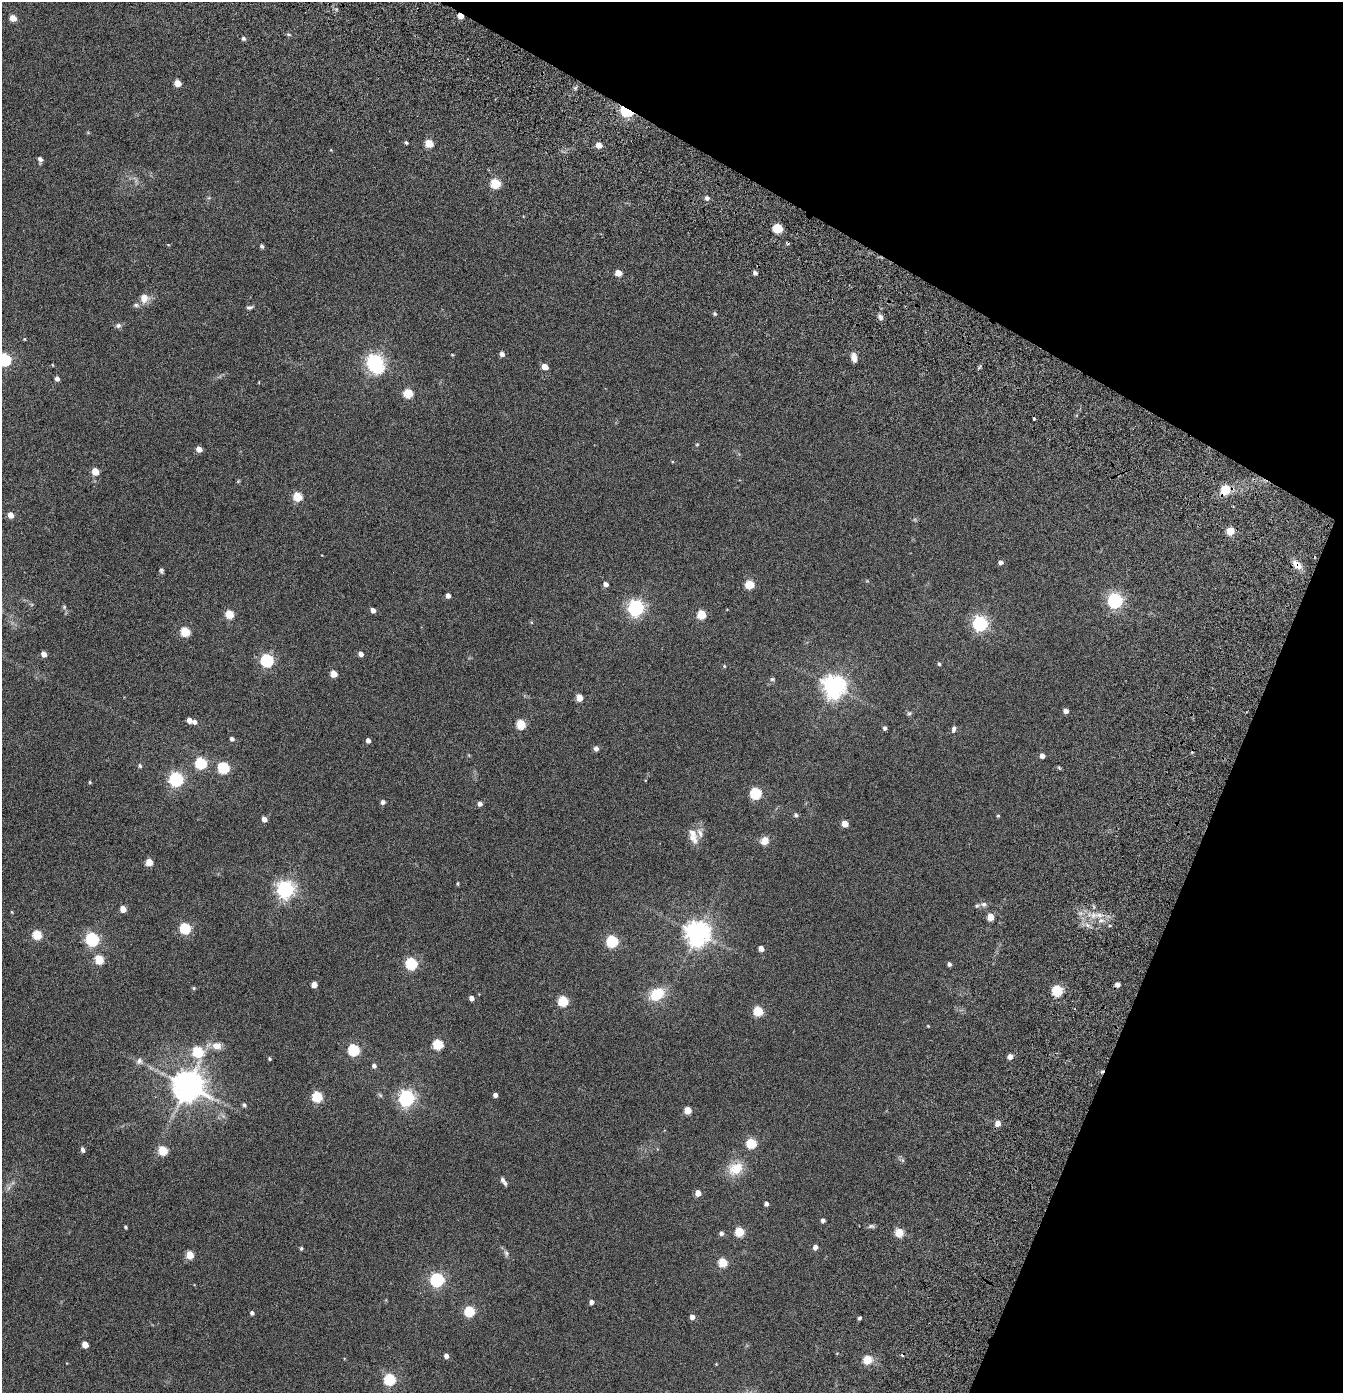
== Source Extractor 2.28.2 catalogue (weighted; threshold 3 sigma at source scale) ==
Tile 8 of 4 x 4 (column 4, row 2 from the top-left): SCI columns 4271-5611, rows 3006-4396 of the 6104 x 6079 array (HDU 1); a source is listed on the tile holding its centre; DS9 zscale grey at full resolution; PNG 1345 x 1395 px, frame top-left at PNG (2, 2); no overlay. Shown black and unused: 22% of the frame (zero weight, under 3 of 6 exposures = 11% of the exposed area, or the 3 px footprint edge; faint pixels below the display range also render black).
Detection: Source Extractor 2.28.2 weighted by HDU 2 'WHT'; one run over the whole footprint, this tile lists its part. Background 0.139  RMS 0.011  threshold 0.047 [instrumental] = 3 sigma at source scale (4.09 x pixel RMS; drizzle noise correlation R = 1.36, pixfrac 0.8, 0.05/0.05 arcsec/px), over >= 5 px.
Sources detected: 174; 1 too faint to see at this stretch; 1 inside a brighter object's white glare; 6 cosmic-ray / hot-pixel residue — not listed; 5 inside a brighter listed object's ellipse — not listed separately; the other 161 listed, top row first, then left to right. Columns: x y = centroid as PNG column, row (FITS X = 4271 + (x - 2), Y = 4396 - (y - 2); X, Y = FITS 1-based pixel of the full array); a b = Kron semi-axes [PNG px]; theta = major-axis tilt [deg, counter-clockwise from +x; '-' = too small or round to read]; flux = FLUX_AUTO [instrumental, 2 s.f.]
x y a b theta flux
460 16 5 4 - 8.3
13 18 5 4 - 13
289 34 6 4 -3 1.5
243 38 5 5 - 2
178 83 5 4 - 14
627 111 7 4 -23 180
406 143 4 4 - 1.3
429 143 5 5 - 24
599 145 5 5 - 8.1
40 159 6 4 -77 3.4
496 184 6 5 - 44
707 198 6 6 - 2.6
778 228 6 5 - 44
262 246 5 4 - 1.8
618 273 5 4 - 12
755 273 5 5 - 2.7
144 298 11 11 - 8.4
250 307 9 5 14 2
715 314 5 5 - 1.3
880 317 9 6 -67 3.2
118 325 8 7 - 2.5
24 339 4 4 - 0.79
502 354 5 4 - 4.2
452 355 4 4 - 0.8
854 357 10 6 -79 5.6
5 360 6 6 - 140
375 362 7 6 - 360
53 365 4 3 - 0.68
545 367 5 4 - 11
57 379 4 4 - 3.5
408 393 5 5 - 39
697 444 5 4 - 0.95
199 449 5 4 - 8
95 471 5 5 - 17
238 481 5 4 - 0.96
1226 490 6 6 - 35
298 496 5 5 - 36
10 515 5 4 - 8.8
1231 531 5 5 - 20
1000 562 5 5 - 2.8
1297 565 13 8 -41 7
161 571 6 5 - 1.8
606 584 5 4 - 4.3
750 584 5 5 - 34
448 596 4 4 - 4.4
1115 600 6 6 - 250
64 607 6 5 - 1.4
636 608 6 6 - 300
373 610 4 4 - 5.4
229 614 5 5 - 31
702 614 5 5 - 33
980 623 6 6 - 260
185 632 6 5 - 40
44 654 5 4 - 6.9
361 654 5 4 - 4.7
267 660 6 6 - 140
939 664 4 4 - 1.4
724 666 5 4 - 1.1
334 674 5 5 - 15
772 679 7 5 -13 1.5
834 686 8 7 - 720
579 698 5 5 - 16
1066 711 5 4 - 4.5
909 713 6 6 - 1.7
189 720 5 4 - 7.1
195 722 5 5 - 3.6
521 724 5 5 - 39
885 728 4 4 - 2.3
954 729 9 5 77 2.5
232 739 5 4 - 2.6
368 740 4 4 - 3.8
596 749 5 5 - 3.9
1042 756 5 4 - 4.9
201 763 6 5 - 81
140 766 5 4 - 1.7
223 768 6 5 - 78
1059 768 6 4 -20 1.2
176 779 6 6 - 200
90 782 4 3 - 1
756 793 6 6 - 80
383 802 5 5 - 3.1
480 804 5 4 - 3.8
796 815 6 6 - 1.9
998 816 4 4 - 1
264 819 5 4 - 6.1
845 824 5 5 - 12
693 833 23 11 -70 8.3
764 841 10 9 - 7.3
149 862 5 5 - 15
458 883 4 4 - 1.1
285 889 7 6 - 390
983 904 8 7 - 2.9
123 909 5 4 - 10
12 912 4 3 - 0.81
1093 915 8 6 22 5
991 917 5 5 - 13
1101 920 7 4 0 2.5
1110 925 5 3 - 0.99
185 928 6 5 - 78
698 933 8 8 - 930
37 935 5 5 - 40
92 939 6 6 - 170
612 941 6 6 - 92
761 948 4 4 - 6
99 960 5 5 - 36
411 963 6 6 - 97
949 964 4 4 - 2.5
314 985 5 4 - 7.9
194 988 5 4 - 1.2
1057 991 6 5 - 70
657 994 15 11 31 29
471 998 4 4 - 4.7
563 1001 5 5 - 55
758 1011 5 5 - 43
928 1026 5 3 - 0.73
438 1044 6 5 - 58
216 1046 12 9 -3 8.5
354 1050 6 6 - 88
198 1052 8 6 -78 57
1010 1056 5 4 - 6
270 1059 4 3 - 1.3
139 1061 10 9 - 4
374 1066 5 4 - 3.1
188 1086 9 9 - 1700
495 1095 4 4 - 3.7
317 1097 6 5 - 63
407 1098 6 6 - 310
244 1105 6 4 -62 1.8
688 1110 5 5 - 17
223 1116 7 5 -45 2.3
998 1123 5 5 - 7.6
751 1143 5 5 - 53
83 1150 6 4 -75 2.8
163 1151 5 5 - 37
736 1168 22 17 27 19
502 1179 8 6 -66 2.3
8 1188 7 4 70 2.2
698 1193 5 5 - 8.3
766 1204 4 4 - 2.8
823 1220 4 4 - 3.1
871 1226 9 5 1 2.2
125 1227 4 3 - 1.3
740 1232 5 5 - 39
899 1232 5 5 - 30
721 1233 5 5 - 3.1
815 1247 5 4 - 4.6
301 1248 4 4 - 1.5
506 1253 10 6 -79 2.5
190 1255 5 5 - 24
723 1262 5 5 - 35
437 1280 6 6 - 180
592 1302 5 4 - 3.6
470 1311 6 5 - 68
252 1313 4 4 - 2.4
692 1317 5 4 - 5
859 1318 3 3 - 2
85 1345 5 4 - 11
446 1356 5 4 - 4.1
867 1360 5 5 - 28
716 1364 3 3 - 0.74
390 1379 6 5 - 90
Overlapping masked pixels (flux is a lower limit): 4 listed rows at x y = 460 16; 627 111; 1226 490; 1297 565
Isophote crosses this tile's border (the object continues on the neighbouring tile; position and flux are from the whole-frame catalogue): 1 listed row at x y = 5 360